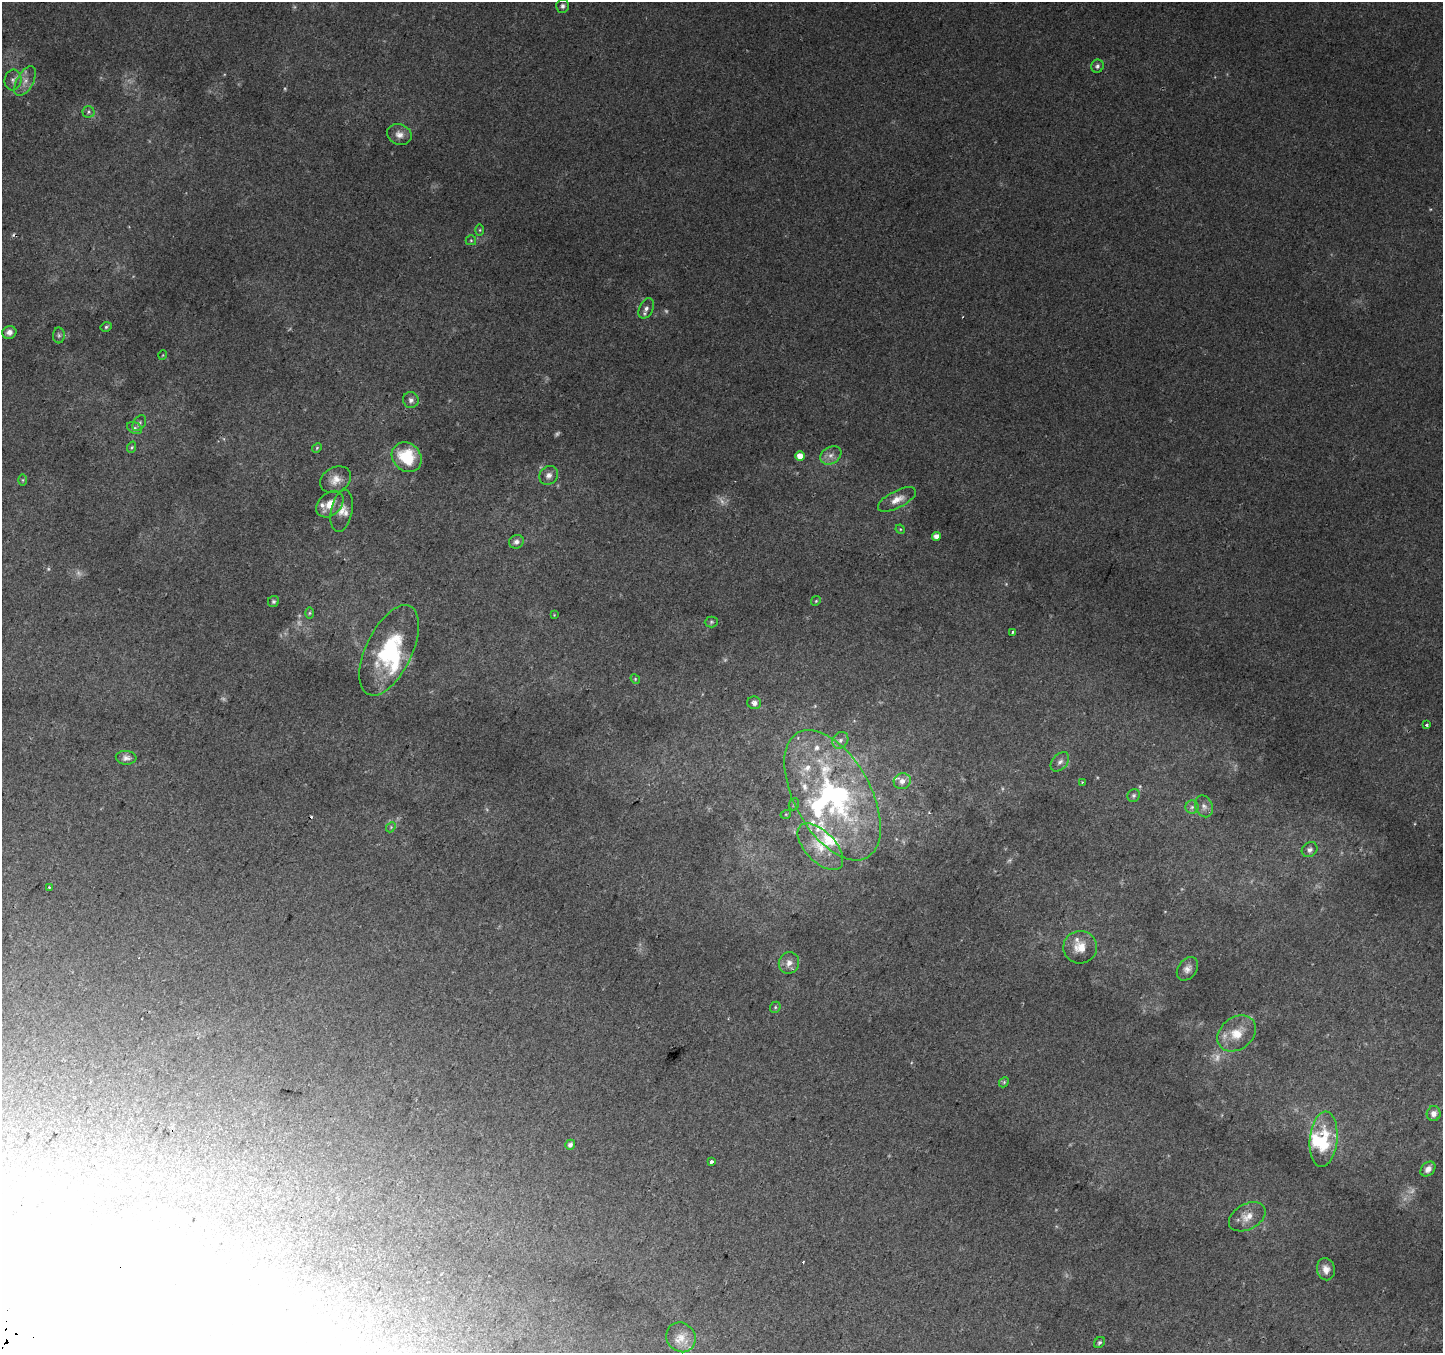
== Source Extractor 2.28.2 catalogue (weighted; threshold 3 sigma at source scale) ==
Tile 7 of 4 x 4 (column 3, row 2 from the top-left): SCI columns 2913-4353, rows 3005-4355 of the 5817 x 5943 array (HDU 1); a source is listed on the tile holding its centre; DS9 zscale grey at full resolution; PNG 1445 x 1355 px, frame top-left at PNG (2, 2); each listed source drawn as its Kron ellipse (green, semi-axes under 4 px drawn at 4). Shown black and unused: <1% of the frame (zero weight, under 2 of 3 exposures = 2% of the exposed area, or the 3 px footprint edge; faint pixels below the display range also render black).
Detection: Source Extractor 2.28.2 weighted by HDU 2 'WHT'; one run over the whole footprint, this tile lists its part. Background 0.00904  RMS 0.004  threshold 0.0181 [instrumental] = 3 sigma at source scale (4.5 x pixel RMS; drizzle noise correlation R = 1.50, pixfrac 1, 0.0396/0.0396 arcsec/px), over >= 5 px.
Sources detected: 104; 15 too faint to see at this stretch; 2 inside a brighter object's white glare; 3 cosmic-ray / hot-pixel residue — neither listed nor drawn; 14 inside a brighter listed object's ellipse — not listed separately; the other 70 listed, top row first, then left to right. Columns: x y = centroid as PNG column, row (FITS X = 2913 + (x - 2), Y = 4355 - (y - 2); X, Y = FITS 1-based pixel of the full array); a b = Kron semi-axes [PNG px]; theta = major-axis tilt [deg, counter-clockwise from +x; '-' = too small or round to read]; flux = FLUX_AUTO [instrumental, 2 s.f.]
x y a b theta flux
562 6 6 6 - 1.1
1097 66 7 6 - 1.2
13 80 10 8 84 1.7
25 81 16 8 61 3.1
88 112 6 5 - 0.86
399 134 12 10 -23 2.8
480 230 5 3 - 0.44
471 240 5 5 - 0.58
646 308 11 7 63 1.9
106 327 6 4 28 0.63
9 332 7 6 - 1.7
59 335 8 6 -88 0.95
163 355 5 3 - 0.3
411 400 8 8 - 1.5
139 423 9 5 55 1
135 428 8 5 -27 1.1
132 447 6 4 71 0.55
317 448 5 4 - 0.46
831 455 11 8 31 2.5
800 456 5 4 - 4.1
407 457 16 13 -45 16
549 475 10 8 44 2.1
23 480 6 4 -90 0.48
336 480 16 12 29 4.4
897 499 21 8 27 4.4
330 504 15 11 44 5.1
342 511 21 10 78 3.8
900 529 5 4 - 0.4
936 536 4 4 - 2.5
516 542 7 6 - 1.5
273 601 6 5 - 0.78
816 601 5 4 - 0.49
309 613 6 4 89 0.6
554 615 4 4 - 0.3
711 622 6 5 - 0.72
1012 632 3 3 - 0.63
389 650 49 23 64 35
635 679 5 4 - 0.43
754 703 7 6 - 1.5
1426 725 3 3 - 1.6
840 740 9 7 54 1.7
126 758 10 7 -5 1.7
1060 762 11 7 48 1.8
902 781 8 8 - 3
1082 782 4 3 - 0.41
833 795 71 38 -61 97
1134 795 6 6 - 0.88
794 804 6 5 - 0.56
1204 806 11 8 -66 1.9
1192 807 6 6 - 1.2
786 814 5 3 - 0.38
391 827 5 4 - 0.59
820 847 29 15 -46 9.8
1310 850 8 7 - 1.5
49 887 2 2 - 0.32
1080 947 17 16 - 6.2
789 963 11 10 - 2.8
1187 969 13 9 53 2.3
775 1007 6 5 - 0.59
1237 1033 21 16 37 8.3
1004 1082 6 4 47 0.56
1434 1114 7 7 - 2.1
1324 1139 28 13 84 15
570 1145 5 4 - 1.4
712 1161 3 3 - 1.8
1428 1169 8 6 45 1.9
1247 1217 20 12 28 5.2
1326 1269 11 9 -77 2.8
681 1337 15 14 - 4.9
1099 1343 6 5 - 0.79